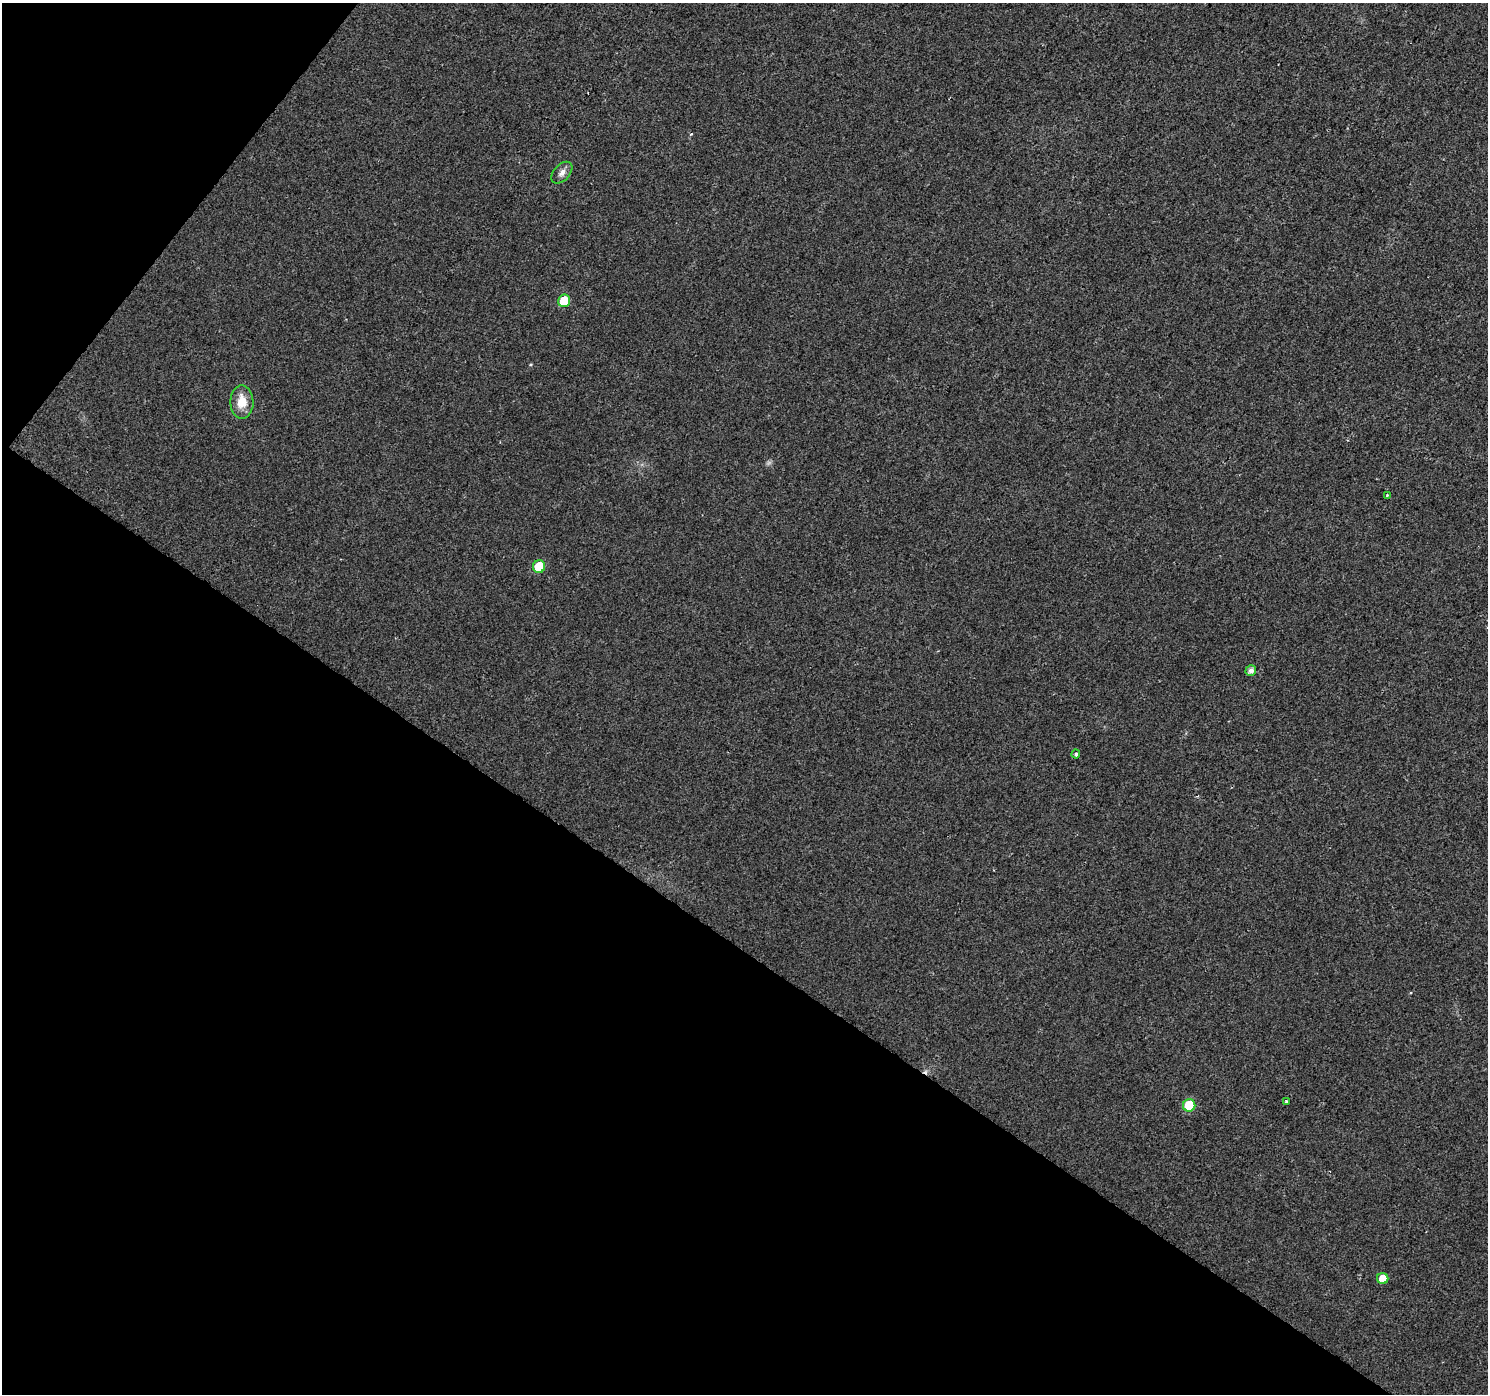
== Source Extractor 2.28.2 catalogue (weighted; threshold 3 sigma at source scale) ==
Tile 9 of 4 x 4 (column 1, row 3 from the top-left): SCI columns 1-1486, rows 1574-2965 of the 5950 x 5998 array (HDU 1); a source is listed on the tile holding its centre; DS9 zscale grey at full resolution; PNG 1490 x 1396 px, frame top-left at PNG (2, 3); each listed source drawn as its Kron ellipse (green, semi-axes under 4 px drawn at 4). Shown black and unused: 36% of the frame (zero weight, under 2 of 3 exposures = <1% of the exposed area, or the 3 px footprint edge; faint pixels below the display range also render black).
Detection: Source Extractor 2.28.2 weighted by HDU 2 'WHT'; one run over the whole footprint, this tile lists its part. Background 0.00528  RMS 0.0054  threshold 0.0243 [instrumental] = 3 sigma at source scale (4.5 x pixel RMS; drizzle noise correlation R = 1.50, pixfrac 1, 0.0396/0.0396 arcsec/px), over >= 5 px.
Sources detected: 12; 2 cosmic-ray / hot-pixel residue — neither listed nor drawn; the other 10 listed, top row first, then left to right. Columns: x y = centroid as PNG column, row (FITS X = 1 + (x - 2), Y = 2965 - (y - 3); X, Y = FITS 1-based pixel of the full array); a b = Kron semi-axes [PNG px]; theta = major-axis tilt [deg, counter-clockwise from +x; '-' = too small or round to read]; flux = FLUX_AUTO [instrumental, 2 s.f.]
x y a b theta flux
562 173 13 8 48 3
564 301 6 6 - 14
242 402 17 11 -90 9
1387 495 3 3 - 0.71
539 567 6 6 - 14
1251 670 5 5 - 2.7
1076 754 4 4 - 0.99
1286 1101 3 3 - 0.93
1189 1105 6 6 - 18
1383 1278 5 5 - 6.1